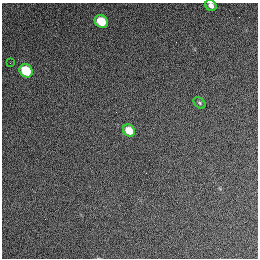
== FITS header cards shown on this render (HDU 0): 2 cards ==
NAXIS1  =                  256 / length of data axis 1
NAXIS2  =                  256 / length of data axis 2

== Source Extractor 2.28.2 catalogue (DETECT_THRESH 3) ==
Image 256 x 256 px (HDU 0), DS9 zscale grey, 1 PNG px = 1 image px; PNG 260 x 260 px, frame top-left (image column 1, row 256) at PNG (2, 3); each listed source drawn as its Kron ellipse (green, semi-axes under 4 px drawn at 4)
Background 1270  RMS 14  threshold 43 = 3 sigma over >= 5 px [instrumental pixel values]
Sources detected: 6; all 6 listed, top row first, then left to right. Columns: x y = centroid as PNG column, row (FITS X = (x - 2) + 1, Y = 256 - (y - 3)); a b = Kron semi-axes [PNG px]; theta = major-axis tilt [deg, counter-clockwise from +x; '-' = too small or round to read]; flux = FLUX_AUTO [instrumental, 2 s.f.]
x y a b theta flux
211 5 6 5 - 3800
101 21 7 6 - 23000
10 63 2 2 - 500
26 71 7 6 - 36000
199 103 7 4 -42 1400
129 130 6 5 - 14000
At the frame edge (FLAGS 8, measured only in part): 1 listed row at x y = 211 5